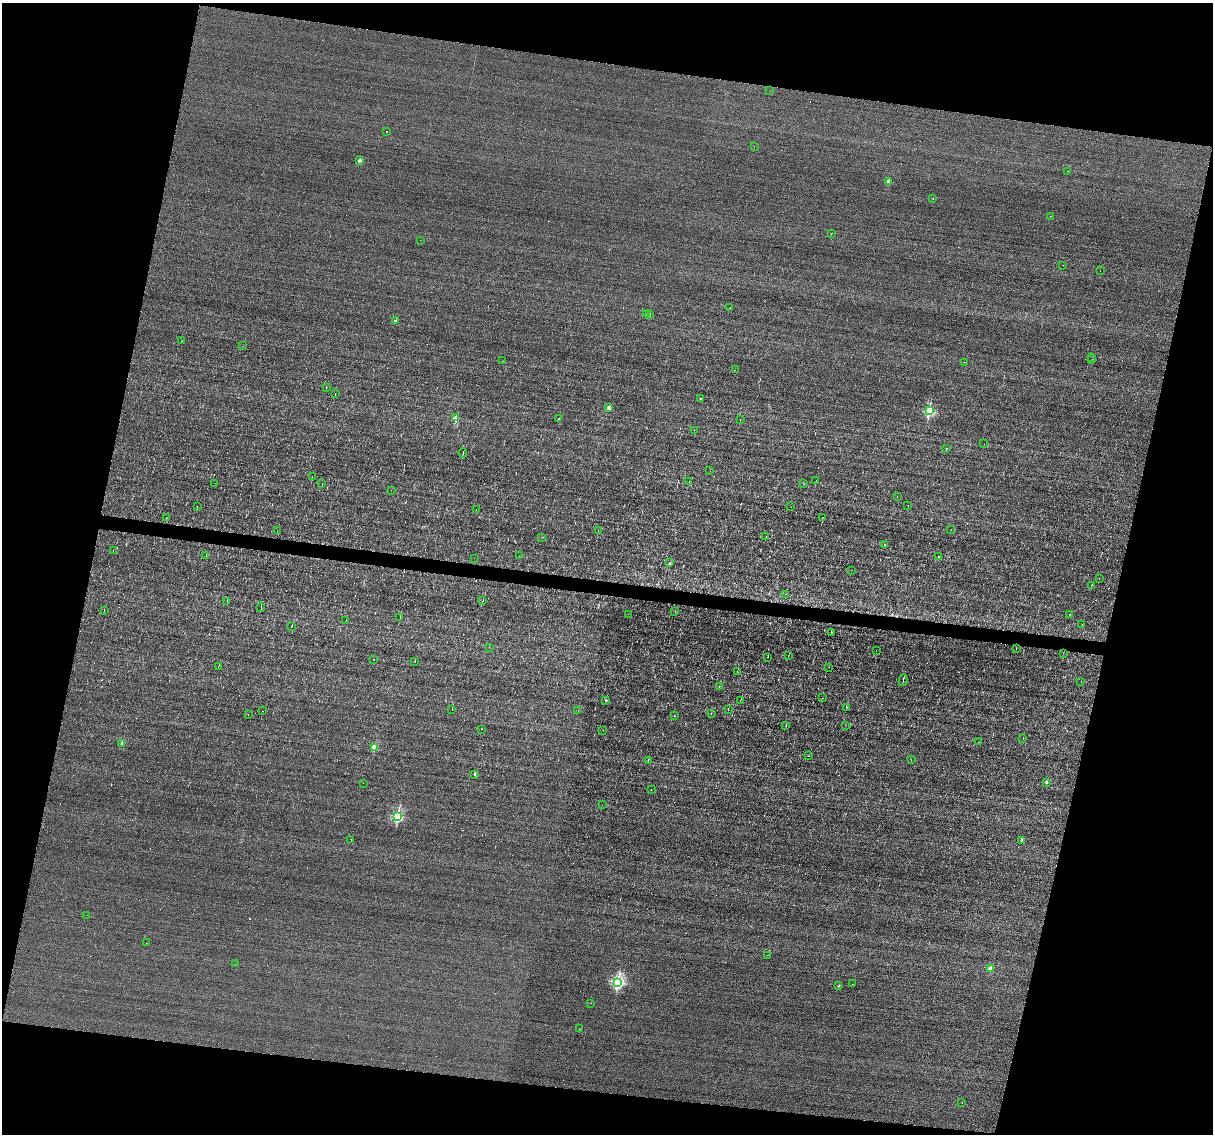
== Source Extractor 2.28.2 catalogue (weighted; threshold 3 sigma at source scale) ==
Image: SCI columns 1-4844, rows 232-4756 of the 4844 x 4870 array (HDU 1 of 3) = the unmasked area's bounding box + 8 px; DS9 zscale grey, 4 x 4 block average (1 PNG px = mean of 4 x 4 image px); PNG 1215 x 1136 px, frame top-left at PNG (2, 3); each listed source drawn as its Kron ellipse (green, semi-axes under 4 px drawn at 4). Shown black and unused: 26% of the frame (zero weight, under 3 of 4 exposures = <1% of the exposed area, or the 3 px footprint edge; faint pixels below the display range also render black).
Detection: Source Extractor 2.28.2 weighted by HDU 2 'WHT'. Background -0.00519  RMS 0.051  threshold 0.23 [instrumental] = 3 sigma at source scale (4.5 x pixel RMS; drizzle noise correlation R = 1.50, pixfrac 1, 0.05/0.05 arcsec/px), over >= 5 px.
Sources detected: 194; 4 too faint to see at this stretch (4 x 4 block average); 57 cosmic-ray / hot-pixel residue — neither listed nor drawn; the other 133 listed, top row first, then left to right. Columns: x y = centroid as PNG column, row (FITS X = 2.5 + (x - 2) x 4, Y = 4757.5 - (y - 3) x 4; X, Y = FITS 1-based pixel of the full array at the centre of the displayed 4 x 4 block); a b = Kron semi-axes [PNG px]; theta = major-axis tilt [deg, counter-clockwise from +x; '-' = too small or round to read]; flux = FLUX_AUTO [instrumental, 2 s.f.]
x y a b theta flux
770 91 2 2 - 4.1
387 131 2 2 - 21
754 147 2 2 - 4.1
360 160 2 2 - 350
1068 171 2 2 - 21
889 181 2 2 - 490
933 198 2 2 - 20
1050 216 2 2 - 34
831 233 2 2 - 21
420 240 2 2 - 3.5
1063 265 2 2 - 4.6
1100 271 2 2 - 5.9
730 308 2 2 - 30
646 314 2 2 - 3.4
649 314 2 2 - 130
395 321 2 2 - 270
181 341 2 2 - 5.2
243 346 2 2 - 7.8
1092 357 2 2 - 8.5
1092 359 2 2 - 7.4
502 361 2 2 - 4.6
964 362 2 2 - 5
735 370 2 2 - 3.9
326 388 2 2 - 6
335 393 2 2 - 4.7
700 398 2 2 - 30
608 407 2 2 - 440
929 411 2 2 - 3300
456 417 2 2 - 720
559 419 2 2 - 10
740 419 2 2 - 5.3
694 430 2 2 - 11
984 444 2 2 - 3.5
946 448 2 2 - 8.2
463 453 4 2 - 30
710 471 2 2 - 2.8
312 477 2 2 - 7
689 481 2 2 - 8.1
816 481 2 2 - 5.8
215 483 2 2 - 3.8
804 483 2 2 - 57
322 484 2 2 - 7.5
391 490 2 2 - 7.7
897 497 2 2 - 4.6
908 506 2 2 - 6.5
197 507 3 2 - 15
791 507 2 2 - 4.2
476 509 2 2 - 4.4
166 518 2 2 - 60
822 518 3 2 - 24
951 529 2 2 - 4.4
598 530 2 2 - 8.2
277 531 2 2 - 3.6
766 536 2 2 - 6.9
542 537 2 2 - 3
884 544 2 2 - 16
113 551 2 2 - 5.1
206 555 2 2 - 6.3
519 556 2 2 - 4.2
939 557 2 2 - 100
474 558 2 2 - 3.9
670 563 2 2 - 200
852 570 2 2 - 5
1099 578 2 2 - 5.1
1091 585 3 2 - 16
785 594 2 2 - 15
483 600 2 2 - 11
227 601 4 2 - 17
261 607 4 2 - 22
104 610 2 2 - 6.5
675 612 2 2 - 6.8
628 614 2 2 - 3.7
1070 614 2 2 - 7.7
400 617 3 2 - 14
346 621 3 2 - 9.2
1082 624 2 2 - 6.4
292 626 3 2 - 17
831 632 3 2 - 10
489 647 2 2 - 3.9
1016 648 2 2 - 4.7
876 651 2 2 - 3.4
1063 653 2 2 - 3.9
788 656 2 2 - 20
768 657 2 2 - 130
374 660 2 2 - 7
415 661 3 2 - 10
219 666 2 2 - 7.7
829 667 2 2 - 5.2
737 672 2 2 - 6.4
903 680 6 2 78 22
1081 682 2 2 - 6
719 687 2 2 - 7.5
822 698 2 2 - 5.2
740 700 2 2 - 9.2
606 701 2 2 - 100
846 707 2 2 - 16
452 709 3 2 - 13
728 709 2 2 - 8.8
578 710 2 2 - 4.6
262 711 2 2 - 10
711 714 2 2 - 4.5
248 715 2 2 - 2.9
674 716 2 2 - 29
846 725 2 2 - 3.9
786 726 2 2 - 14
482 729 2 2 - 4.9
603 730 2 2 - 3.3
1023 738 2 2 - 4.4
979 742 2 2 - 4.3
122 744 2 2 - 350
374 747 2 2 - 1300
808 756 2 2 - 4.6
911 760 2 2 - 4.4
648 761 3 2 - 12
475 774 2 2 - 120
1046 782 2 2 - 100
363 783 2 2 - 9
651 790 2 2 - 5.8
602 805 2 2 - 3.4
398 817 2 2 - 3800
351 839 2 2 - 6.8
1022 840 2 2 - 60
87 915 2 2 - 4.9
146 943 2 2 - 3.6
768 955 2 2 - 8.1
235 964 2 2 - 11
990 969 2 2 - 600
618 982 2 2 - 5900
852 984 2 2 - 8.7
839 986 2 2 - 85
591 1003 2 2 - 5.1
580 1029 2 2 - 13
962 1103 2 2 - 13
Diffuse or blended objects may show on this block-average render without a row.